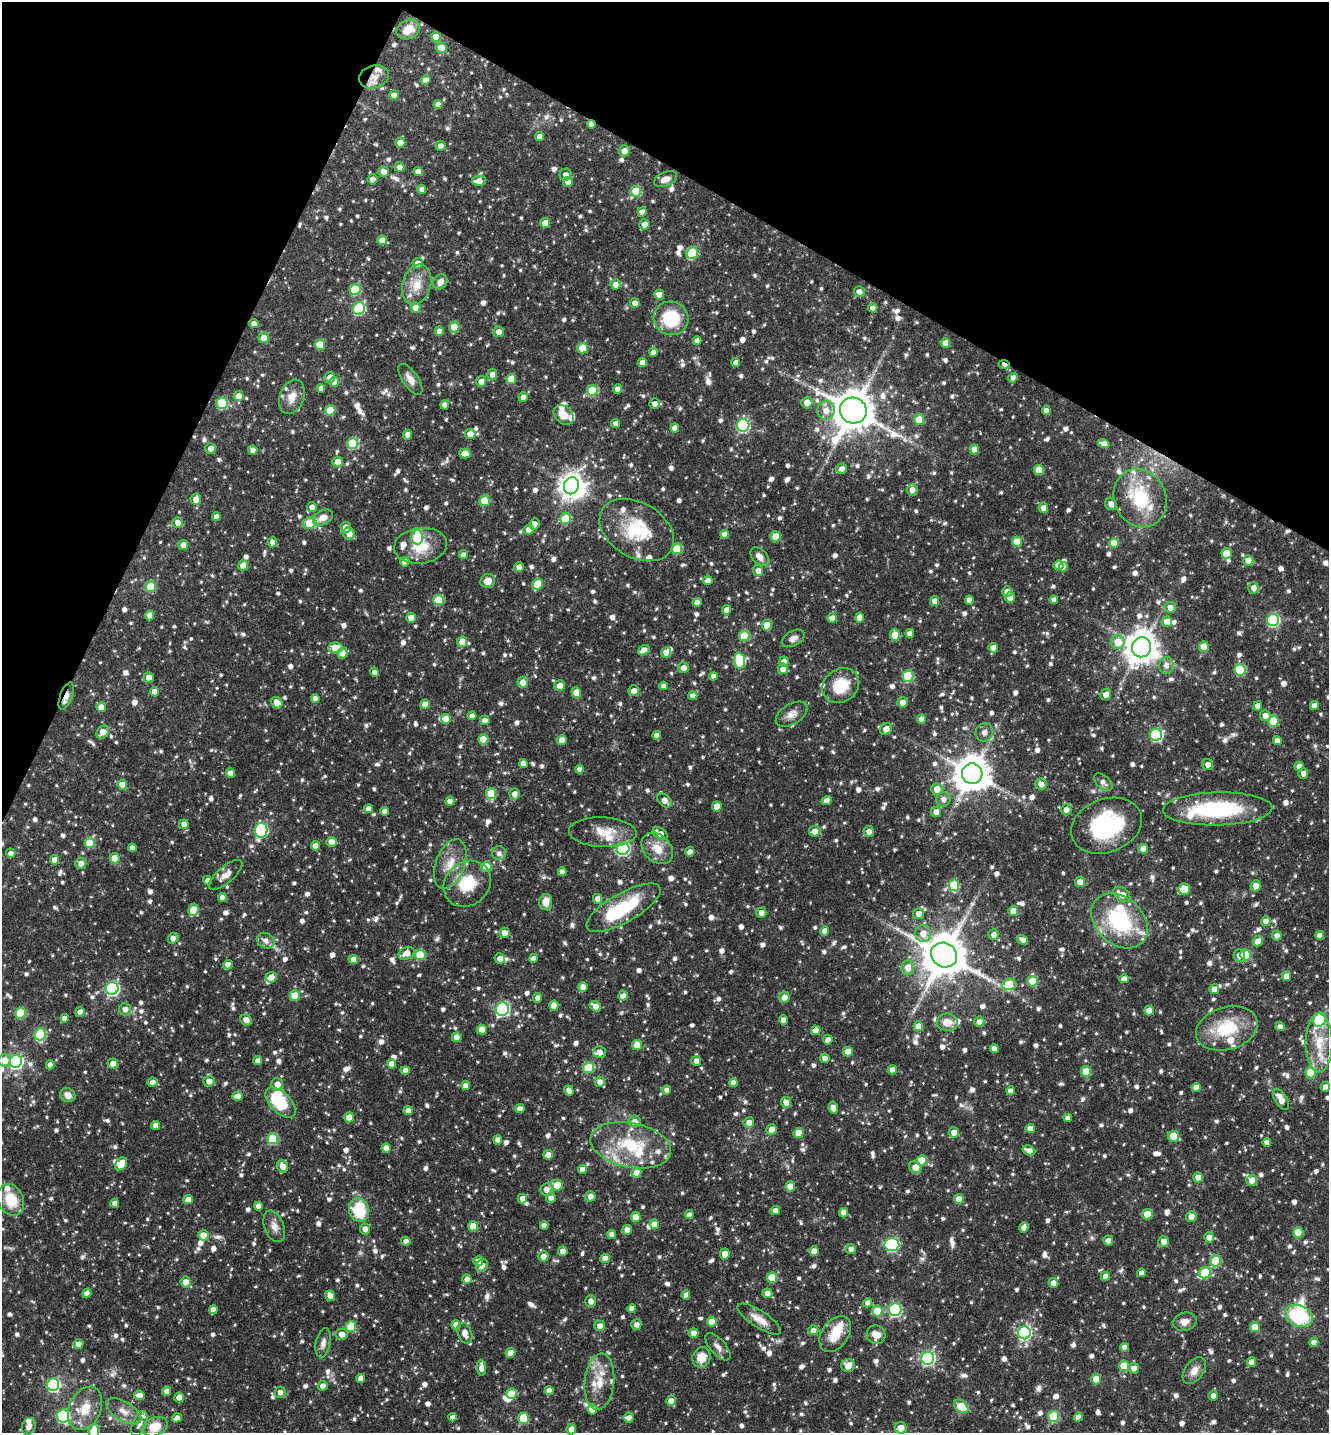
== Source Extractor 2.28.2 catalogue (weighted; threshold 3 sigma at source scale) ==
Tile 2 of 4 x 4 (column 2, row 1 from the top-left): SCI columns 1613-2939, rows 4295-5725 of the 5742 x 5731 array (HDU 1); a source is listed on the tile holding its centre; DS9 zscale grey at full resolution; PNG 1331 x 1435 px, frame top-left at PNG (2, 2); each listed source drawn as its Kron ellipse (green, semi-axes under 4 px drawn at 4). Shown black and unused: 22% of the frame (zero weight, under 3 of 4 exposures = <1% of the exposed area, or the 3 px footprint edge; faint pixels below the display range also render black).
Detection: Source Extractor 2.28.2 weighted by HDU 2 'WHT'; one run over the whole footprint, this tile lists its part. Background 0.0787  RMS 0.0037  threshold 0.0168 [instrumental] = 3 sigma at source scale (4.5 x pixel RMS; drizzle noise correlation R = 1.50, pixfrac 1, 0.05/0.05 arcsec/px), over >= 5 px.
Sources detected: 1478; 2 too faint to see at this stretch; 6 inside a brighter object's white glare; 2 cosmic-ray / hot-pixel residue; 1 long thin detection or spike segment (spike, bleed or trail) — neither listed nor drawn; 38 inside a brighter listed object's ellipse — not listed separately; of the other 1429, all 500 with FLUX_AUTO >= 1.99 (the completeness limit of this list) listed and drawn (929 fainter detections not listed), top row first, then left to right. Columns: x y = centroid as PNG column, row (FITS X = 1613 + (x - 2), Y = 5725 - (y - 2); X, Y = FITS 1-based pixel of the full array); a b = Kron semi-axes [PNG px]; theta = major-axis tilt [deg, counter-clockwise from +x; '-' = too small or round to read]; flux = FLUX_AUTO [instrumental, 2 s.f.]
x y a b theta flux
408 29 12 9 27 6.1
436 37 5 5 - 5.7
441 48 5 5 - 6.2
374 77 15 11 16 4.3
425 80 5 4 - 2.7
394 95 5 5 - 2.5
438 104 4 4 - 2.5
591 124 4 4 - 2.6
540 136 4 4 - 2.3
400 143 5 5 - 3.7
440 146 5 5 - 2.4
624 151 5 5 - 3.3
399 167 5 5 - 2.3
383 172 5 5 - 2.9
418 172 4 4 - 2.9
565 175 6 5 - 2.1
372 179 5 5 - 2.6
666 179 12 7 21 3.6
479 181 7 5 3 3.8
568 182 5 5 - 2.3
422 189 4 4 - 2.5
636 191 5 5 - 14
642 212 5 4 - 3.2
545 223 5 5 - 4.2
644 224 5 5 - 3
382 240 5 5 - 4.7
692 253 6 5 - 19
418 263 5 5 - 2.9
440 282 8 6 58 2.2
615 284 5 5 - 2.7
417 285 21 14 74 6.8
355 290 5 5 - 19
859 292 5 5 - 2.5
659 295 5 5 - 3
635 303 5 4 - 2.6
415 307 5 5 - 4.8
873 308 4 4 - 2.1
359 309 6 5 - 36
671 318 17 16 - 20
254 323 5 4 - 2.1
454 327 5 5 - 8.2
439 331 4 4 - 2.6
499 332 5 5 - 2.8
264 337 5 5 - 4.1
697 341 4 4 - 2.3
945 343 5 5 - 3.4
320 345 5 5 - 12
582 348 5 5 - 8.1
653 352 4 4 - 2.1
642 362 5 4 - 2.6
736 363 4 4 - 2.1
1004 364 6 3 -24 2.6
492 374 5 5 - 2.2
330 377 5 5 - 3
1013 378 5 4 - 2.5
410 379 18 7 -55 3.4
511 379 5 5 - 7.3
481 381 5 5 - 2.4
334 382 5 5 - 5.2
321 388 4 4 - 2.1
618 389 4 4 - 2.9
592 391 5 5 - 18
239 396 5 5 - 3.3
292 397 18 12 69 5.2
523 397 5 4 - 2.8
222 403 6 6 - 21
807 403 6 5 - 3.6
655 404 5 5 - 2
445 405 4 4 - 2.9
330 410 5 5 - 12
826 410 9 9 - 3.5
1046 410 5 4 - 2.1
853 411 13 13 - 1400
564 415 11 8 -43 5.2
919 420 5 5 - 9.6
616 423 4 4 - 2.5
743 425 6 6 - 49
675 428 4 4 - 2.7
470 434 5 5 - 4
407 435 5 4 - 2.8
353 443 5 5 - 22
1104 444 6 4 -16 2.7
211 448 5 5 - 2.8
974 449 5 4 - 4.3
253 450 5 4 - 2.5
465 453 6 5 - 4.6
338 462 5 5 - 4.2
842 469 5 5 - 2.1
1039 470 5 5 - 7.8
571 486 9 7 66 350
912 490 6 5 - 3
1140 498 30 25 -63 25
196 499 5 5 - 3.2
485 501 5 5 - 15
1111 504 6 5 - 2.2
312 507 5 5 - 2.4
1043 508 5 4 - 2.5
216 517 4 4 - 2.7
323 518 11 7 28 3.2
566 519 5 5 - 16
178 523 5 5 - 2.5
310 523 7 5 22 12
535 524 5 4 - 2.8
346 527 5 5 - 3.3
529 530 5 5 - 3.3
637 530 40 27 -31 21
349 534 6 6 - 3.4
725 534 4 4 - 3.2
776 536 5 5 - 6.4
417 537 7 6 - 21
272 542 5 4 - 2.6
1017 542 5 5 - 8.5
1114 543 5 5 - 7.9
183 545 5 5 - 2.6
421 546 26 17 7 11
677 549 5 5 - 12
1227 553 5 5 - 8.2
463 555 4 4 - 2.6
759 556 11 7 -44 3
1248 560 5 5 - 3.5
405 562 5 4 - 4.3
243 565 5 5 - 6.4
1058 565 5 5 - 4
519 567 4 4 - 2.7
1063 567 4 4 - 2.2
758 571 5 5 - 2.7
708 580 4 4 - 2.1
488 581 7 7 - 3.7
538 584 5 5 - 12
151 587 5 5 - 14
1253 588 5 5 - 2.8
1007 592 5 5 - 3
1010 598 5 5 - 2.9
439 600 5 5 - 13
969 600 4 4 - 2.1
1054 600 4 4 - 2.4
935 601 5 4 - 3.5
697 602 4 4 - 2.8
1170 607 5 5 - 3
727 610 4 4 - 3
149 615 5 4 - 2.4
860 617 5 4 - 4
411 618 5 4 - 5.1
832 618 5 4 - 3.5
1273 620 6 6 - 50
1167 622 5 5 - 4.7
767 625 5 5 - 6.3
910 633 4 4 - 2.8
895 635 6 5 - 8
744 636 5 5 - 12
793 638 12 7 27 2.2
462 642 5 5 - 6.1
1118 642 7 7 - 6.9
1141 647 10 9 - 670
1204 647 5 5 - 6.9
335 648 7 5 5 9
993 648 5 5 - 3.2
644 650 6 4 32 3.1
666 652 5 5 - 3.3
342 653 5 5 - 6.7
739 661 8 5 -84 20
784 661 5 4 - 2.5
1166 665 8 7 - 2.5
683 668 5 5 - 2.6
783 669 5 5 - 3.5
1240 670 5 5 - 23
374 672 5 4 - 2.1
713 676 4 4 - 2
908 676 5 5 - 20
149 677 5 5 - 2.9
523 682 5 5 - 3.2
560 686 5 5 - 3.4
664 686 4 4 - 2.3
841 686 19 16 36 13
634 691 5 5 - 2.4
154 692 4 4 - 2.9
576 692 5 4 - 4.8
1106 695 6 5 - 2.6
66 696 14 6 69 2.7
693 696 4 4 - 2.6
315 698 4 4 - 2.6
903 702 5 5 - 3.6
277 703 6 5 - 4.6
425 704 4 4 - 3.2
1314 705 4 4 - 2.2
1258 706 5 4 - 2.7
101 707 5 4 - 4.4
792 714 17 10 32 3.2
472 716 4 4 - 2.7
1265 716 5 5 - 2.6
446 719 5 5 - 4.9
921 719 4 4 - 2.7
485 720 5 4 - 2.4
1274 721 6 5 - 14
886 729 6 5 - 3.2
103 732 7 5 48 4.5
984 732 9 8 - 2
657 735 4 4 - 2.6
1156 735 6 6 - 47
483 739 5 5 - 8
562 740 5 5 - 3
1277 741 4 4 - 2.5
523 763 4 4 - 2.8
1208 764 5 5 - 2.3
1299 766 4 4 - 2.9
580 769 4 4 - 2.5
231 773 5 4 - 3
972 774 10 10 - 910
1303 774 5 5 - 2.2
1103 782 11 6 -41 2
1041 784 6 5 - 3
122 785 5 5 - 6
937 789 5 5 - 3.6
491 793 5 5 - 13
514 794 5 5 - 2.5
943 799 7 7 - 2.2
827 800 5 4 - 2.5
450 801 5 4 - 3
665 801 8 5 -40 3.4
717 806 5 5 - 5.6
368 809 4 4 - 2.8
1218 809 55 16 1 39
1066 810 5 5 - 2.2
385 811 4 4 - 2.2
936 812 5 5 - 2.8
184 824 4 4 - 2.8
1106 826 36 26 20 36
261 830 7 6 - 51
815 831 6 5 - 3.1
869 831 5 5 - 2.1
603 832 34 15 -2 8.6
660 834 8 5 -35 3.3
332 842 5 5 - 3.8
89 843 5 5 - 8.7
315 846 4 4 - 3.4
132 848 4 4 - 2.5
657 848 18 13 -44 6.6
623 849 6 6 - 58
1143 849 5 5 - 4.4
690 852 4 4 - 2.6
11 853 5 4 - 2.1
499 853 7 7 - 2
115 858 5 5 - 7.9
55 860 4 4 - 3.7
81 863 5 5 - 2.6
450 864 26 14 70 7.8
486 867 5 5 - 13
562 872 4 4 - 2.2
226 875 21 8 41 3.6
208 880 4 4 - 2.1
1080 882 5 5 - 3.2
467 884 25 21 41 15
954 885 6 5 - 20
1255 886 5 5 - 3
1184 889 5 5 - 6.8
1122 894 9 6 -37 4.5
222 897 4 4 - 2.6
598 899 5 4 - 2.7
546 902 8 6 80 5
623 908 42 14 30 27
193 910 6 5 - 7.6
1013 911 5 5 - 3.8
761 913 5 5 - 2.5
919 914 5 5 - 2.7
1120 921 32 23 -43 35
1266 921 5 5 - 3.1
825 931 4 4 - 2.8
505 933 5 5 - 3
923 933 8 8 - 4
994 935 5 5 - 2.2
1277 935 5 5 - 2.3
1320 935 4 4 - 2.4
173 938 6 4 41 2.2
1023 940 6 4 -33 2.1
266 941 9 7 -30 2.2
1258 941 6 4 49 3.1
406 953 8 6 25 3.9
420 955 5 5 - 17
944 955 13 12 - 1600
1239 955 6 5 - 3
1246 955 5 5 - 14
500 958 5 5 - 2.6
533 958 4 4 - 2.4
353 959 5 4 - 4.1
228 965 5 4 - 3.3
908 967 7 6 - 4.2
1286 976 5 4 - 3.1
271 977 5 5 - 2.9
1124 979 4 4 - 2.9
1032 981 5 5 - 11
1009 984 7 5 20 14
583 987 5 4 - 3.8
112 988 6 6 - 62
1214 989 5 5 - 3
295 996 5 5 - 9
623 996 5 4 - 2.1
784 997 5 5 - 3.4
538 998 5 4 - 2.9
554 1005 5 4 - 6.2
595 1006 6 5 - 3
125 1009 6 6 - 2.5
502 1009 7 6 - 53
1149 1011 5 4 - 4
80 1012 5 4 - 2.4
20 1013 5 5 - 20
64 1018 4 4 - 2.2
246 1020 6 5 - 3.5
783 1020 4 4 - 2.8
1320 1020 7 6 - 35
947 1022 10 8 -7 4.5
979 1022 5 5 - 2.1
918 1026 5 4 - 4.7
1280 1027 4 4 - 2.5
1227 1028 31 21 17 19
482 1029 5 5 - 5.8
816 1030 5 4 - 4.4
40 1034 6 5 - 29
457 1037 5 4 - 4.5
828 1040 4 4 - 2.7
1319 1043 29 13 -90 11
637 1045 5 5 - 5.9
994 1048 4 4 - 2.8
599 1052 6 6 - 3.3
848 1052 5 5 - 4.8
825 1058 5 4 - 2.3
5 1060 6 6 - 4.2
16 1061 6 6 - 72
258 1061 4 4 - 2.5
696 1061 5 5 - 2.1
113 1063 5 5 - 3.1
391 1064 5 4 - 2.9
50 1065 4 4 - 2.5
589 1068 5 5 - 18
405 1070 4 4 - 3.1
892 1070 4 4 - 2.4
1086 1071 5 5 - 11
1311 1073 5 5 - 16
209 1081 6 5 - 3
152 1082 5 4 - 2.2
600 1082 5 5 - 2.5
733 1082 4 4 - 2.5
277 1084 6 5 - 3.2
466 1086 4 4 - 2.9
1196 1087 4 4 - 3
1325 1087 5 4 - 3
569 1090 5 4 - 2
667 1090 4 4 - 2.4
1011 1091 4 4 - 2.3
68 1095 8 7 - 3.4
238 1096 5 4 - 2.9
1281 1099 12 6 -58 3.9
786 1102 5 5 - 2.7
281 1103 19 10 -45 24
833 1108 6 4 -79 3.1
520 1109 4 4 - 2.9
408 1111 4 4 - 3
349 1117 5 5 - 5.1
1068 1118 4 4 - 2.2
635 1122 6 6 - 2.9
749 1122 5 5 - 3.1
155 1125 4 4 - 2.9
1030 1128 4 4 - 3
772 1129 5 5 - 2.8
954 1132 5 5 - 3.2
799 1133 5 5 - 8.6
1174 1136 6 5 - 9
273 1139 5 5 - 21
498 1140 4 4 - 2.9
1267 1142 4 4 - 2.5
631 1145 41 22 -11 24
386 1148 4 4 - 3.4
1029 1150 6 4 -21 2.9
548 1155 5 4 - 3.4
922 1160 5 5 - 8.4
121 1164 7 5 55 8.1
283 1166 6 5 - 3.3
915 1167 6 5 - 4.1
582 1170 4 4 - 2.9
636 1173 5 5 - 5.4
1198 1177 5 5 - 5.3
1252 1180 5 5 - 4.1
557 1185 6 5 - 12
790 1186 5 5 - 5.1
546 1189 6 5 - 2.8
590 1196 5 5 - 2.8
551 1198 5 4 - 2
522 1199 5 4 - 2.9
959 1199 5 5 - 6.6
11 1200 16 12 -67 11
188 1200 5 4 - 3.7
115 1203 4 4 - 2.8
258 1206 4 4 - 2.3
359 1210 12 10 -71 19
775 1211 5 4 - 2.7
844 1213 5 4 - 2.9
1147 1214 5 5 - 9.1
689 1215 4 4 - 2.4
636 1217 5 5 - 6
1191 1217 5 5 - 2.7
654 1224 5 4 - 4.5
544 1225 4 4 - 2.4
274 1226 16 10 -69 3.1
473 1226 5 5 - 8.4
1024 1227 5 4 - 2.9
365 1229 5 5 - 2.6
627 1230 5 4 - 2.7
1298 1232 5 5 - 8.7
612 1234 4 4 - 2.5
203 1235 5 5 - 5.8
1209 1237 5 5 - 3.1
1108 1240 5 5 - 2.1
406 1241 5 4 - 2.2
1164 1241 5 5 - 3.2
892 1245 7 6 - 50
851 1249 5 5 - 2.4
563 1251 5 4 - 3.9
814 1251 5 4 - 4.1
725 1254 5 5 - 3.8
543 1256 5 5 - 2.9
605 1258 5 4 - 3.5
478 1261 5 5 - 3.1
1216 1261 5 5 - 18
482 1265 7 5 61 2.7
1141 1273 4 4 - 2.3
1205 1273 6 5 - 17
1105 1277 4 4 - 2.5
772 1278 5 5 - 11
467 1279 5 4 - 2.1
186 1282 5 5 - 3.3
1053 1283 5 5 - 2.6
87 1293 5 4 - 2.6
767 1293 5 5 - 3
686 1295 5 4 - 2.5
330 1296 6 4 -54 3.4
591 1301 6 5 - 2.5
868 1303 4 4 - 2.5
632 1308 4 4 - 2.4
213 1310 4 4 - 2.6
895 1310 6 6 - 44
877 1311 5 5 - 6.7
1299 1316 14 10 -24 28
759 1319 25 8 -33 4.5
712 1322 5 5 - 7
1185 1322 12 9 13 3.1
636 1324 5 5 - 2.4
456 1325 5 4 - 3.8
600 1326 5 5 - 2.7
351 1327 5 5 - 14
1255 1327 5 5 - 6.4
813 1330 5 5 - 2.3
465 1333 11 7 -69 2.8
693 1333 5 4 - 2.6
1024 1333 6 6 - 64
342 1334 6 5 - 3.2
835 1334 20 13 54 8.2
876 1335 9 9 - 4.3
1314 1342 4 4 - 3
323 1343 15 7 78 2.6
78 1344 5 5 - 2.7
718 1347 17 7 -48 2.5
1125 1347 4 4 - 2.4
510 1353 5 4 - 3.4
701 1357 10 9 - 5.4
928 1358 6 6 - 75
1251 1362 5 4 - 3.1
848 1365 7 6 - 4.2
1124 1366 5 5 - 9.2
482 1368 8 4 -84 3.2
1134 1368 5 5 - 2.5
1194 1371 15 9 54 3.3
360 1378 5 4 - 2.2
1096 1379 5 5 - 7.2
599 1382 28 14 84 8.8
53 1385 6 6 - 57
323 1386 5 4 - 2.8
549 1390 4 4 - 2.7
166 1391 5 4 - 2.5
280 1392 6 5 - 2.2
511 1394 5 5 - 10
139 1395 5 4 - 3.1
1213 1396 5 4 - 2
179 1397 5 4 - 4.8
671 1401 5 5 - 3.1
961 1406 8 5 -40 10
85 1408 22 16 66 9.5
592 1409 5 5 - 3.9
124 1411 20 9 -31 4.3
63 1416 6 6 - 43
1054 1416 5 5 - 23
453 1417 4 4 - 2
1078 1417 4 4 - 2.6
177 1418 5 4 - 2
523 1418 5 5 - 13
629 1418 5 5 - 2.9
139 1424 13 7 68 2.3
29 1426 9 6 67 2.2
155 1427 13 9 22 8.7
901 1428 6 5 - 5
571 1429 5 5 - 3
94 1431 7 5 86 5.6
Overlapping masked pixels (flux is a lower limit): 4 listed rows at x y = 374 77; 591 124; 1004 364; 66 696
Isophote crosses this tile's border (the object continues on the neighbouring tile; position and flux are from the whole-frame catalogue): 3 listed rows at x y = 5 1060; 901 1428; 94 1431